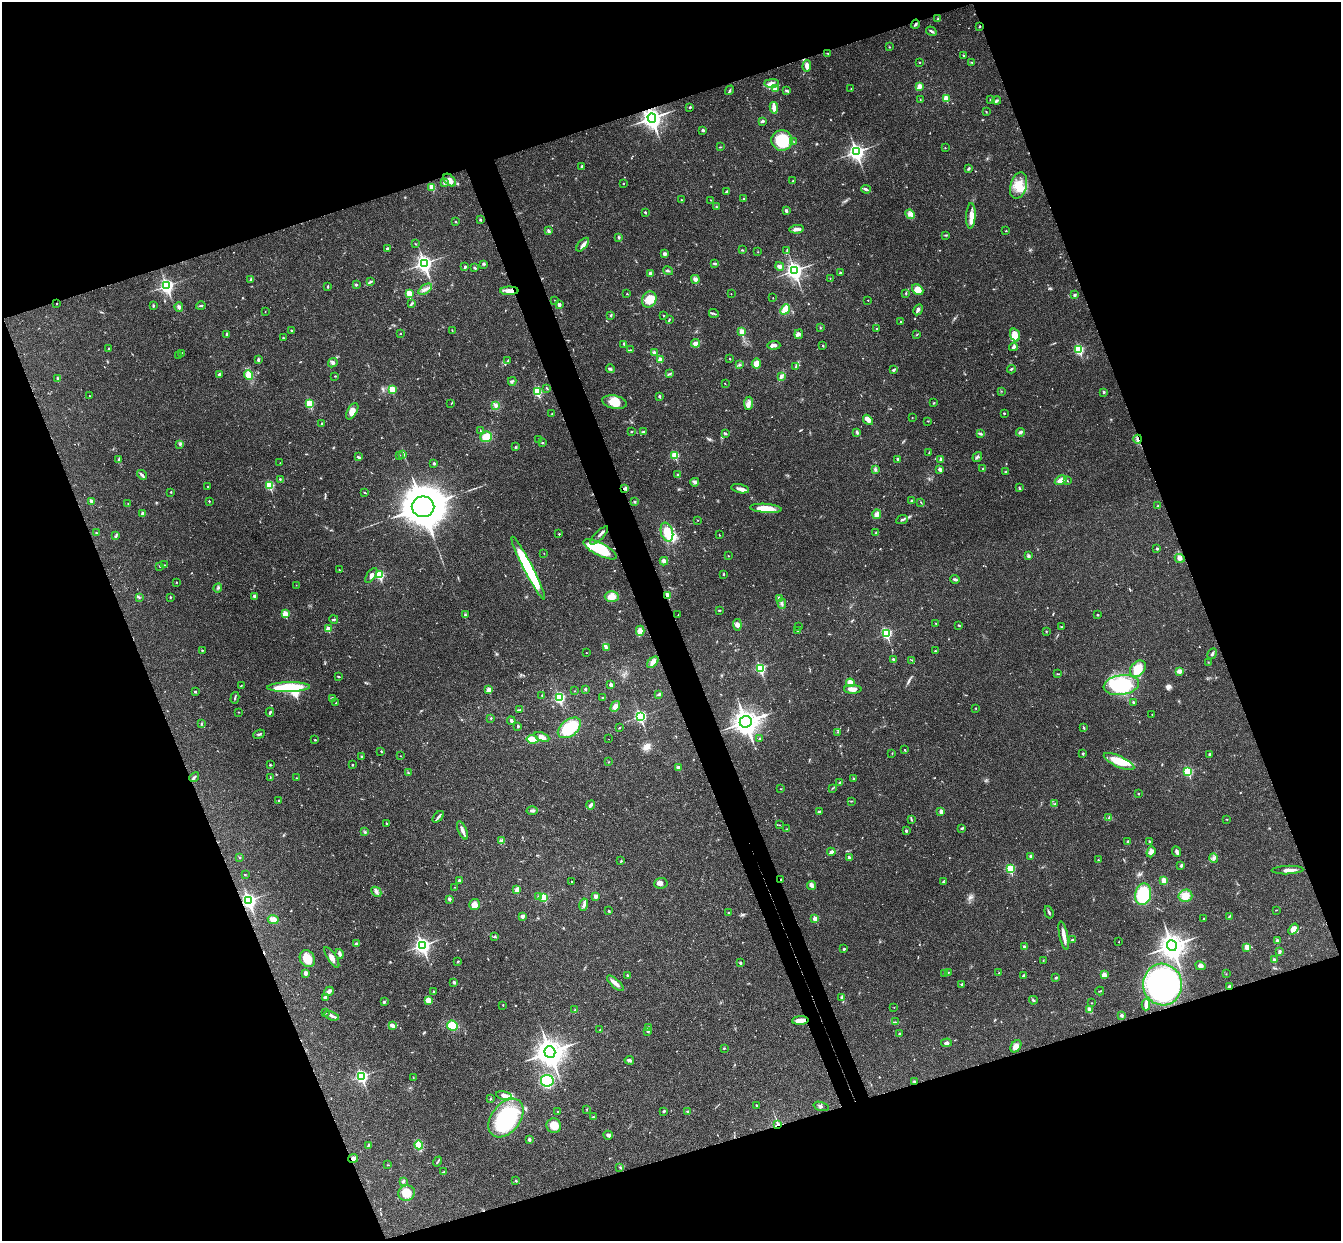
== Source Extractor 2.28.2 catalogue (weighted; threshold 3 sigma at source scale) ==
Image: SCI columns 58-5412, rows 295-5250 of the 5468 x 5422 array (HDU 1 of 3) = the unmasked area's bounding box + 8 px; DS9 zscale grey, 4 x 4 block average (1 PNG px = mean of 4 x 4 image px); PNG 1343 x 1243 px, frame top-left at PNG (2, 2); each listed source drawn as its Kron ellipse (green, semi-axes under 4 px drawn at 4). Shown black and unused: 41% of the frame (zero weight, under 3 of 4 exposures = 6% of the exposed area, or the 3 px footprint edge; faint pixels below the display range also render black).
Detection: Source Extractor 2.28.2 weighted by HDU 2 'WHT'. Background 0.0399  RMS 0.0027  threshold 0.0121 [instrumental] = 3 sigma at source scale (4.5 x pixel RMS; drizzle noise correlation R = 1.50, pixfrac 1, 0.05/0.05 arcsec/px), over >= 5 px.
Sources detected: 682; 4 too faint to see at this stretch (4 x 4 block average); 2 inside a brighter object's white glare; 9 cosmic-ray / hot-pixel residue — neither listed nor drawn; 9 coinciding with a brighter row at this scale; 21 inside a brighter listed object's ellipse — not listed separately; of the other 637, all 500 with FLUX_AUTO >= 0.612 (the completeness limit of this list) listed and drawn (137 fainter detections not listed), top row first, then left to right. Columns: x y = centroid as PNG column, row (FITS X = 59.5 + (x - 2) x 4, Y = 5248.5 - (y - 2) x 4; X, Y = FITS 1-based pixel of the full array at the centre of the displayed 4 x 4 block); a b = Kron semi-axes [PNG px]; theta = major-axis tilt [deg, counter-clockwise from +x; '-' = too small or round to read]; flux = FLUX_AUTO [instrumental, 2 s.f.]
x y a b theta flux
938 19 3 2 - 1.4
915 24 5 2 - 2.2
980 26 2 2 - 1.1
931 31 5 2 - 2.7
889 47 2 2 - 0.76
828 54 3 2 - 1.1
963 55 2 2 - 1
920 62 2 2 - 1.7
972 62 2 2 - 0.77
807 66 6 3 87 8.3
772 83 7 4 1 6.2
919 86 3 3 - 7.3
775 89 3 3 - 7.4
851 89 2 2 - 0.65
730 90 5 2 - 1.7
787 91 4 2 - 2.1
946 98 2 2 - 45
920 100 2 2 - 0.67
990 100 2 2 - 0.71
997 101 4 2 - 2.7
690 107 2 2 - 2
774 108 6 2 -82 17
986 112 2 2 - 0.9
652 118 4 4 - 780
762 121 2 2 - 3
703 130 3 2 - 3.9
782 140 10 10 - 71
794 142 2 2 - 0.77
720 147 2 2 - 1
945 148 2 2 - 0.77
856 152 4 3 - 480
582 166 3 2 - 2.1
969 169 3 3 - 2
450 180 7 4 -47 7.3
793 181 3 2 - 0.92
444 182 3 3 - 2.2
623 183 2 2 - 1.1
1019 185 13 8 73 26
432 187 2 2 - 44
866 189 4 2 - 3.1
727 191 4 2 - 1.5
744 198 2 2 - 1.7
681 200 2 2 - 0.75
711 200 2 2 - 1
717 207 2 2 - 0.9
786 210 2 2 - 9.6
645 212 3 2 - 1.6
910 214 5 3 - 5.9
971 216 12 4 87 12
480 220 2 2 - 4.5
456 222 3 2 - 1.2
797 229 7 3 6 7.1
549 231 3 2 - 4.4
1006 231 2 2 - 1.8
946 235 3 2 - 1.4
619 237 3 2 - 1.3
415 244 2 2 - 0.7
583 245 8 3 49 4.9
387 248 3 2 - 2
742 250 2 2 - 1.2
787 251 2 2 - 0.93
758 252 2 2 - 0.61
664 254 2 2 - 13
424 263 4 3 - 500
715 263 4 2 - 2.4
484 264 3 3 - 2
780 266 4 3 - 6.6
465 267 3 2 - 2.6
475 268 3 2 - 2.2
668 271 5 2 - 2
794 271 4 3 - 550
840 273 2 2 - 2.7
650 274 2 2 - 11
830 278 2 2 - 0.72
250 279 3 2 - 1.4
695 279 4 3 - 4.8
370 282 3 2 - 2
357 285 3 2 - 1.1
167 286 3 3 - 380
327 287 2 2 - 2.6
425 289 7 2 35 4.5
918 290 6 5 - 17
509 291 9 4 1 8.6
906 293 2 2 - 1.4
409 294 2 2 - 46
627 294 2 2 - 0.82
731 294 2 2 - 1
1074 295 3 2 - 2.9
773 298 2 2 - 1
649 299 8 7 - 27
554 300 2 2 - 0.8
868 300 2 2 - 0.98
57 303 2 2 - 0.71
411 304 3 2 - 1.5
559 305 2 2 - 14
153 306 2 2 - 1.1
201 306 5 2 - 1.7
179 307 5 3 - 3.9
785 309 6 4 50 14
918 310 6 3 61 4.2
265 311 2 2 - 0.94
714 313 5 2 - 2.4
611 315 3 2 - 1.3
663 315 2 2 - 0.93
669 319 3 2 - 1.5
901 322 2 2 - 2.3
820 328 2 2 - 0.64
876 328 2 2 - 0.94
291 330 2 2 - 1
452 330 2 2 - 0.78
742 332 2 2 - 40
227 334 3 2 - 2.8
400 334 2 2 - 0.78
799 334 5 4 - 3.8
917 334 3 2 - 1
1015 335 7 4 -70 17
283 338 3 2 - 1.5
695 343 4 3 - 6.4
624 344 3 2 - 1.4
774 345 6 2 2 6.7
823 346 3 2 - 0.92
1013 347 4 2 - 4.5
109 349 2 2 - 4.4
1079 349 2 2 - 150
630 350 2 2 - 0.95
654 352 3 2 - 3.9
181 353 3 2 - 0.93
179 355 2 2 - 0.61
729 358 2 2 - 0.77
660 359 2 2 - 21
258 360 4 2 - 3.3
508 361 3 2 - 1.3
333 363 5 3 - 3.7
756 364 5 4 - 17
740 365 3 2 - 1.5
796 366 3 2 - 1.8
610 369 4 2 - 1.4
1011 369 4 2 - 1.8
893 370 3 2 - 3.1
219 374 4 2 - 3.2
669 374 3 2 - 1.4
249 375 5 4 - 20
335 376 2 2 - 0.98
781 376 4 4 - 3.8
57 378 2 2 - 6.1
512 381 4 2 - 2
725 384 2 2 - 0.62
547 388 3 2 - 1
392 389 2 2 - 57
1001 391 2 2 - 0.76
537 392 2 2 - 120
1104 392 3 2 - 2.1
89 396 2 2 - 0.64
659 396 2 2 - 5.5
614 402 12 6 -11 19
749 403 6 4 86 6.3
934 403 3 2 - 1.4
310 404 2 2 - 86
451 404 2 2 - 0.64
496 406 4 3 - 3
352 411 9 4 59 11
1004 413 2 2 - 1.6
552 414 2 2 - 0.64
912 418 2 2 - 0.73
868 420 6 4 -48 6.7
928 421 3 2 - 0.86
322 423 2 2 - 1.4
480 431 2 2 - 0.64
643 431 4 2 - 2.1
631 432 2 2 - 0.87
1020 432 4 3 - 3.1
725 433 3 2 - 1.6
857 433 3 2 - 1.9
981 434 3 2 - 1.9
486 437 6 5 - 17
539 439 3 2 - 1
1138 439 4 2 - 3.4
542 443 3 2 - 1.3
180 444 3 2 - 1.6
515 447 3 2 - 1.5
929 453 2 2 - 0.87
399 455 2 2 - 0.68
403 455 3 2 - 1.8
675 455 2 2 - 82
358 457 4 2 - 2.6
977 457 5 2 - 2.4
898 459 4 2 - 3.8
941 459 4 2 - 3.3
119 460 3 2 - 4.3
280 463 2 2 - 0.65
434 463 2 2 - 4.5
875 469 3 2 - 2
940 469 3 3 - 4.1
983 469 3 2 - 1.8
1006 472 3 2 - 1.5
142 475 5 2 - 2.9
678 475 3 2 - 2.5
280 479 2 2 - 1.2
1061 480 6 4 31 10
1067 481 3 2 - 1.2
695 482 4 3 - 3.2
270 485 2 2 - 88
208 486 2 2 - 0.62
625 488 4 3 - 3.1
1019 488 3 2 - 1.6
740 489 9 3 -13 6.9
171 492 2 2 - 1.2
365 493 4 2 - 1.2
91 501 2 2 - 12
209 501 2 2 - 1.9
911 501 3 2 - 2.6
635 502 2 2 - 1.7
921 502 3 2 - 1
128 504 2 2 - 0.94
1158 506 3 2 - 0.95
423 507 11 10 - 5400
766 508 16 4 -4 27
143 514 2 2 - 15
877 514 5 4 - 6.4
698 520 2 2 - 0.74
902 520 6 2 24 2.6
667 532 9 6 -73 27
96 533 2 2 - 1.1
876 533 4 3 - 2.4
559 534 2 2 - 1.9
599 535 12 2 46 4.8
719 535 2 2 - 0.81
116 536 3 2 - 1.5
600 549 18 6 -27 69
1157 549 2 2 - 4.6
544 553 2 2 - 0.72
728 556 2 2 - 0.72
1029 556 3 3 - 2.6
1180 558 5 4 - 4.5
664 561 4 3 - 7.3
165 565 2 2 - 0.92
160 566 3 2 - 1.2
528 568 35 4 -63 130
339 570 2 2 - 0.85
724 574 3 2 - 1.5
371 575 8 3 55 5.5
379 575 2 2 - 110
955 579 5 2 - 2.8
176 582 2 2 - 1.4
296 585 2 2 - 0.72
218 588 5 2 - 2.2
668 595 2 2 - 39
254 596 2 2 - 9.5
612 596 7 5 0 13
170 597 2 2 - 1.7
139 598 2 2 - 0.67
779 599 2 2 - 17
782 604 5 2 - 3.2
719 610 3 2 - 1.3
285 614 2 2 - 56
465 615 4 2 - 2.2
678 615 2 2 - 0.77
1098 615 3 2 - 1.3
334 619 4 2 - 1.4
936 623 3 2 - 0.74
737 625 6 4 -82 5
959 625 2 2 - 1.5
799 627 2 2 - 2
1062 627 3 2 - 0.95
328 629 2 2 - 28
640 631 5 4 - 5.7
798 631 2 2 - 1
1046 631 2 2 - 1.2
886 633 3 2 - 180
606 647 4 3 - 2.9
202 650 2 2 - 2.7
935 651 2 2 - 1
586 653 2 2 - 0.75
1212 654 6 2 61 2.8
893 660 4 3 - 2
912 660 2 2 - 0.9
653 662 7 4 42 5.8
1208 662 2 2 - 0.66
760 668 3 2 - 160
1138 669 9 6 49 33
1179 671 3 2 - 12
1057 674 2 2 - 1
339 677 3 2 - 1
850 683 4 3 - 12
611 685 2 2 - 14
1121 685 18 10 9 120
241 686 3 2 - 1.2
288 687 21 5 1 90
585 689 2 2 - 4.7
853 689 8 3 0 12
489 690 2 2 - 30
575 691 2 2 - 0.86
195 692 3 2 - 2.4
659 694 4 2 - 2.9
542 695 2 2 - 0.72
559 697 3 2 - 210
603 697 2 2 - 1.4
235 698 6 2 76 2
332 699 3 2 - 1.6
1133 702 2 2 - 5.4
336 703 2 2 - 1.2
615 706 6 4 60 9.4
976 708 2 2 - 0.78
520 710 3 2 - 1.4
238 712 2 2 - 0.76
270 712 4 2 - 1.9
1152 714 2 2 - 0.62
640 716 3 2 - 260
491 718 2 2 - 1.7
511 721 4 2 - 3.9
746 722 6 5 - 1600
201 724 3 2 - 1.1
518 726 4 2 - 1.7
569 728 13 8 38 71
619 728 3 2 - 0.96
1084 728 4 2 - 1.6
838 732 2 2 - 0.89
259 734 6 2 21 2.6
542 737 8 3 -23 7.6
532 739 6 4 -9 18
608 739 2 2 - 0.84
759 739 2 2 - 1.9
315 740 2 2 - 1.3
904 750 2 2 - 0.72
381 751 3 2 - 1
892 753 2 2 - 0.81
1083 753 2 2 - 4.6
1210 754 3 2 - 1.9
400 756 2 2 - 0.71
361 757 2 2 - 1
608 762 2 2 - 0.86
1119 762 16 5 -25 35
270 765 2 2 - 3.1
352 765 2 2 - 2.5
678 768 2 2 - 13
1188 771 2 2 - 120
408 773 3 2 - 1.2
194 777 5 2 - 2.7
270 777 3 2 - 0.68
296 778 2 2 - 0.75
854 779 3 2 - 1.2
840 783 3 2 - 2.4
832 788 3 2 - 0.65
781 789 2 2 - 0.62
1138 794 2 2 - 2.6
279 801 3 2 - 1.3
852 801 4 2 - 1.2
1055 804 2 2 - 0.84
591 805 5 3 - 5.5
532 811 5 3 - 3.5
941 811 2 2 - 16
819 812 3 2 - 2
438 817 7 2 46 3.8
1109 818 2 2 - 0.71
911 819 2 2 - 0.81
1227 819 2 2 - 0.73
386 823 3 2 - 1.1
779 825 2 2 - 0.7
961 828 4 2 - 1.7
787 829 3 2 - 0.96
462 830 10 3 -66 8.6
906 831 2 2 - 5.3
365 832 2 2 - 0.68
502 840 3 2 - 1.5
1128 841 2 2 - 1.5
1149 841 2 2 - 3.7
831 852 4 2 - 5.8
1151 852 5 4 - 7.4
1177 852 5 2 - 4.8
1031 856 2 2 - 4
240 857 2 2 - 0.88
849 858 3 2 - 3.4
1214 858 4 3 - 4.3
1098 860 2 2 - 1.8
621 861 3 2 - 1.4
1181 866 3 2 - 1.9
1010 869 2 2 - 100
1288 870 16 3 2 9.3
245 875 2 2 - 0.81
781 879 2 2 - 2.6
459 880 2 2 - 6.9
1164 880 2 2 - 44
572 882 2 2 - 1.6
943 882 2 2 - 1.2
661 883 7 5 5 5.9
812 885 4 4 - 3.6
455 887 2 2 - 0.66
517 890 4 2 - 9.3
376 892 5 3 - 4.4
1143 894 11 8 78 59
539 896 2 2 - 7
595 896 2 2 - 17
1185 896 7 6 - 16
544 897 2 2 - 78
449 899 2 2 - 8.6
249 900 4 3 - 370
474 904 5 5 - 10
584 905 6 3 78 5
1276 910 2 2 - 0.74
608 911 3 2 - 1.3
1049 912 6 2 -72 2.4
729 913 3 2 - 0.87
522 916 3 2 - 6.5
1229 916 3 2 - 1.2
1204 918 2 2 - 0.76
815 919 2 2 - 20
273 920 5 4 - 11
1293 929 6 4 52 14
1064 935 14 3 -78 11
495 936 4 2 - 1.5
1072 939 3 2 - 1.5
1277 941 2 2 - 9.1
1118 942 2 2 - 0.75
356 943 3 3 - 2.6
422 945 4 3 - 510
1172 946 5 5 - 1400
1025 947 2 2 - 11
1247 947 2 2 - 32
844 949 3 2 - 1.7
1279 952 3 2 - 3
340 954 5 2 - 5.2
332 957 12 4 -57 9.2
307 959 9 7 -58 25
1043 960 2 2 - 0.7
1274 960 2 2 - 8.7
458 962 3 2 - 1.5
740 963 2 2 - 5.5
1200 966 5 4 - 7.1
948 972 2 2 - 0.77
305 973 4 3 - 3.4
944 973 2 2 - 1
999 973 2 2 - 1.6
1226 974 2 2 - 0.61
627 975 3 2 - 2.2
1104 975 3 3 - 7
1023 976 3 2 - 2.4
1056 978 3 2 - 1.7
454 982 2 2 - 7.3
615 983 10 3 -43 8.7
961 984 3 2 - 0.93
1163 985 21 19 -79 390
1230 987 3 3 - 4.4
329 991 5 3 - 6.1
1100 991 4 2 - 1.3
433 992 2 2 - 2.5
842 997 3 2 - 2.4
325 998 3 2 - 4
428 1000 4 3 - 13
1033 1000 4 2 - 2
384 1002 3 2 - 2.3
1092 1003 2 2 - 0.73
503 1005 2 2 - 0.83
1146 1005 5 2 - 8.2
894 1007 2 2 - 0.88
575 1010 4 3 - 2.1
1090 1010 4 2 - 12
325 1013 2 2 - 1.1
1122 1015 2 2 - 5.2
332 1016 7 3 -18 4.8
800 1020 8 3 4 14
895 1022 2 2 - 0.73
392 1025 3 2 - 6.9
452 1026 5 5 - 27
648 1028 3 2 - 2
600 1030 2 2 - 0.99
648 1031 2 2 - 4.5
899 1034 2 2 - 6.1
947 1043 5 3 - 3.9
1016 1046 7 4 54 9.4
724 1048 3 2 - 1.1
550 1052 6 5 - 1800
629 1060 5 2 - 4.1
361 1076 3 2 - 320
413 1078 3 2 - 0.85
547 1081 6 6 - 110
915 1082 4 2 - 2.3
504 1095 8 4 -12 7.1
490 1099 3 2 - 1
756 1105 3 2 - 1
821 1106 7 2 -17 2.6
587 1109 2 2 - 0.95
664 1111 2 2 - 2.4
688 1111 2 2 - 4.5
558 1112 2 2 - 2.2
593 1117 2 2 - 3.5
506 1118 22 14 51 170
778 1124 3 2 - 2.2
554 1126 7 7 - 20
608 1135 5 3 - 4.5
529 1139 2 2 - 8.9
369 1145 3 2 - 1.3
419 1145 4 3 - 28
353 1158 5 3 - 4.9
438 1161 5 2 - 1.5
388 1165 2 2 - 0.66
620 1167 2 2 - 0.83
444 1171 4 2 - 1.4
403 1181 3 3 - 2.6
516 1181 2 2 - 2.7
406 1193 8 7 - 27
Overlapping masked pixels (flux is a lower limit): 12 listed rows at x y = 980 26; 652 118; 1138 439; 625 488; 668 595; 781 879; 249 900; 1230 987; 800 1020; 915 1082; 778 1124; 353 1158
Diffuse or blended objects may show on this block-average render without a row.